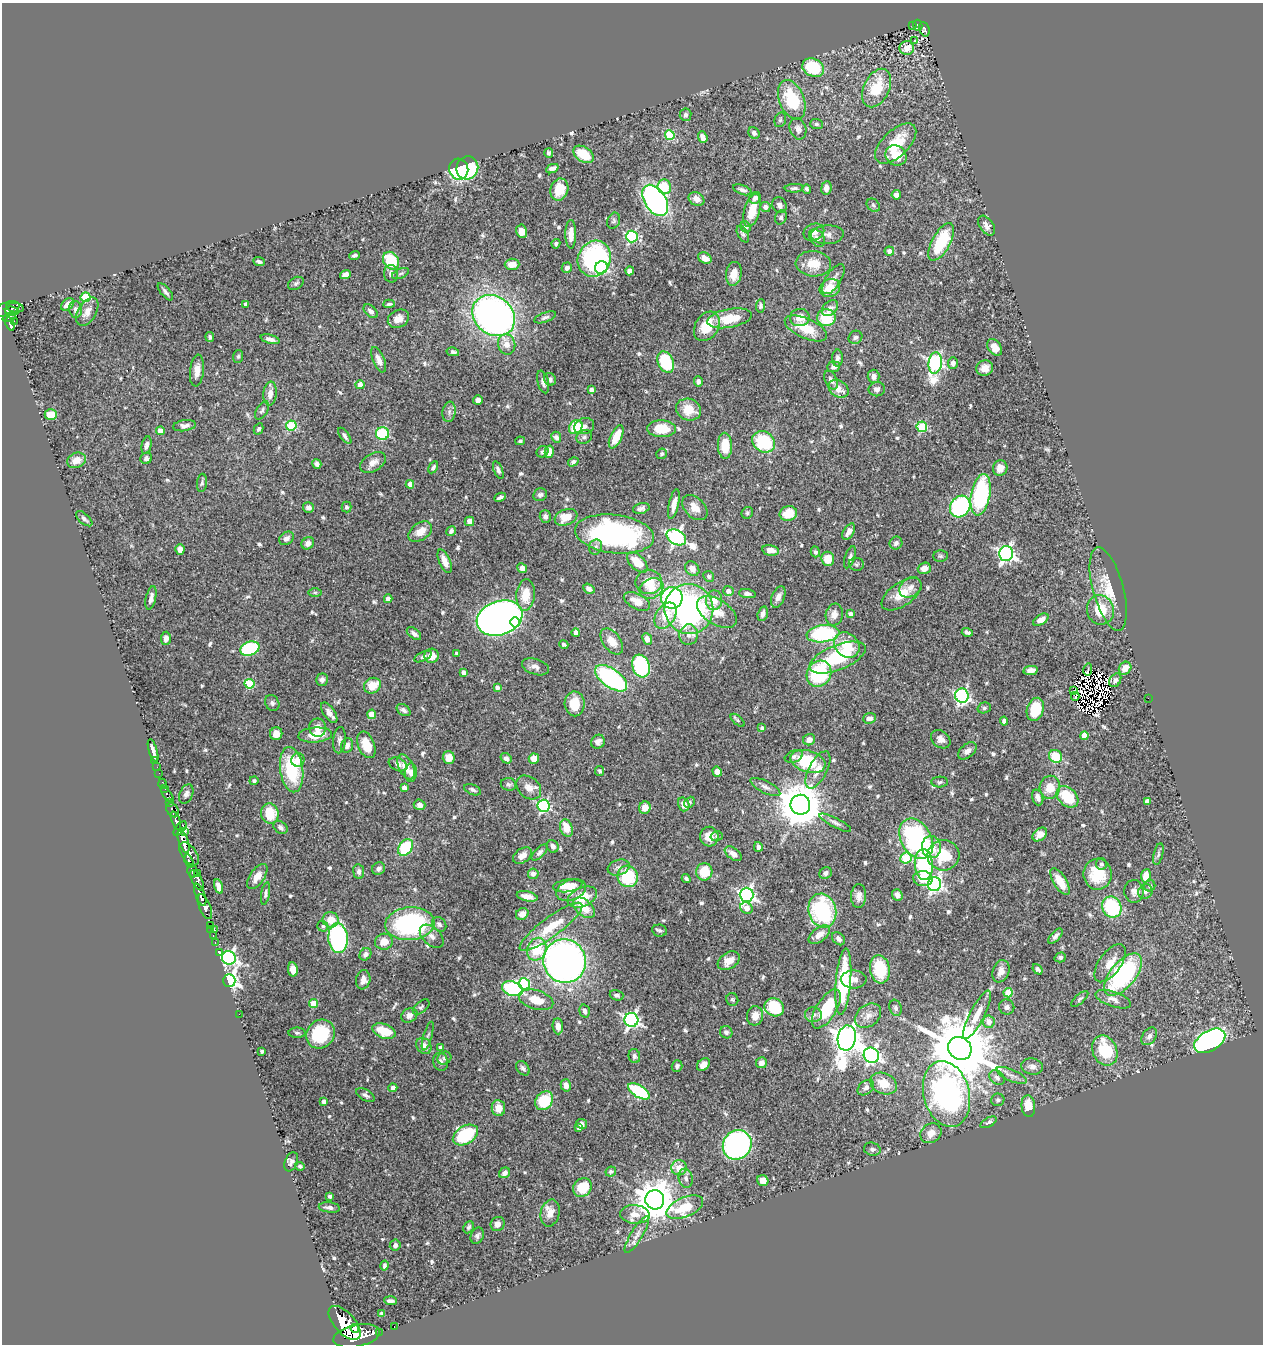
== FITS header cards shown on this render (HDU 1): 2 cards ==
NAXIS1  =                 1261
NAXIS2  =                 1342

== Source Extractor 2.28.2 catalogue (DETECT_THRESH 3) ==
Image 1261 x 1342 px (HDU 1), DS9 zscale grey, 1 PNG px = 1 image px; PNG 1265 x 1346 px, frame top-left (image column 1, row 1342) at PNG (2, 3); each listed source drawn as its Kron ellipse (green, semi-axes under 4 px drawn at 4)
Background 0.649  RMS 0.021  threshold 0.0618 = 3 sigma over >= 5 px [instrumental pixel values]
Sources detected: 650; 11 with non-positive FLUX_AUTO (blend fragments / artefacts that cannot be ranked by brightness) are neither listed nor drawn; of the other 639, the 500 brightest by FLUX_AUTO listed and drawn (139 fainter detections omitted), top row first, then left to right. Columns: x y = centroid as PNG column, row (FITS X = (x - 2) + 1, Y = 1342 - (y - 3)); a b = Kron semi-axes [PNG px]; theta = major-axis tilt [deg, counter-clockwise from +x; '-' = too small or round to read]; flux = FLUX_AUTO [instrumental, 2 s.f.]
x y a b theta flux
913 25 3 2 - 11
918 25 5 4 - 86
924 29 7 5 -70 110
914 41 3 3 - 3.7
907 48 7 7 - 17
813 68 11 8 -26 74
877 88 20 12 64 50
792 100 20 12 -68 69
685 115 6 6 - 3.5
780 120 7 5 74 2.8
816 124 6 5 - 2.7
798 129 11 8 -70 6.6
754 133 6 5 - 5
670 135 5 5 - 77
703 137 6 4 -69 8.3
896 143 25 13 44 42
549 153 5 4 - 3.1
583 154 11 7 -34 38
896 155 11 9 -34 25
467 168 11 10 - 110
459 169 10 9 - 110
552 169 6 4 23 6.4
664 187 7 6 - 40
794 188 9 4 3 3.3
826 188 7 5 81 8.3
807 189 4 3 - 2.8
559 190 11 9 72 31
742 190 9 4 -21 4.9
896 195 4 4 - 6
755 198 6 5 - 4.4
696 199 8 6 -34 8.7
655 200 17 10 -57 440
779 205 8 6 -59 4.4
873 205 7 5 -45 2.9
765 207 5 5 - 6.2
752 210 17 8 75 25
781 217 7 5 65 3.3
614 221 8 6 67 3.5
986 226 11 6 -54 7
746 227 6 5 - 3.1
522 231 7 5 -82 12
814 232 10 8 23 9.8
571 234 14 5 -89 14
743 234 9 5 -61 3.1
827 235 16 9 4 8.8
632 236 6 5 - 190
817 238 9 6 -55 5.7
941 242 21 9 61 65
556 244 5 4 - 2.9
889 251 5 4 - 7
355 255 5 3 - 3.3
705 258 7 5 -30 9.7
594 259 18 16 63 210
391 261 9 7 -55 52
259 262 6 4 -22 3.1
512 264 7 5 2 17
813 264 18 12 -5 25
601 267 6 6 - 160
567 268 5 5 - 5.4
630 271 4 4 - 11
401 273 9 5 23 3
345 274 5 4 - 6.4
391 274 9 7 -86 5.7
734 274 12 7 82 15
833 279 17 7 57 9.6
296 283 8 6 29 3
830 288 10 8 28 20
165 292 10 4 -50 4.3
86 297 5 5 - 80
68 304 7 5 39 11
246 304 4 4 - 6.2
389 304 6 3 4 2.7
760 306 7 4 83 3.7
15 308 9 4 -8 190
830 308 9 6 41 7.9
7 309 13 7 21 330
75 309 8 6 -82 5.9
12 311 7 4 -11 320
371 311 8 5 -43 5
87 312 15 9 59 14
494 316 23 19 -40 660
9 317 6 3 19 200
545 317 11 5 20 4.1
800 317 10 8 9 14
729 318 22 9 10 34
826 318 9 8 - 50
398 319 11 8 27 12
14 321 2 2 - 31
10 324 7 4 -73 190
707 326 16 11 58 38
806 328 23 10 -24 33
210 337 5 3 - 2.6
855 337 7 6 - 3.7
270 339 10 4 -15 5.4
507 344 10 8 -73 12
995 347 9 6 -55 14
453 352 6 4 -12 3.8
238 356 6 5 - 2.7
837 358 8 5 88 4.5
379 360 13 5 -67 10
666 362 11 7 -66 89
935 363 11 7 82 340
953 363 5 5 - 5.4
834 367 6 5 - 6.8
985 368 8 7 - 11
197 371 16 7 83 11
874 376 6 6 - 7.8
550 379 6 5 - 3.5
831 380 10 6 -63 6.5
698 381 5 4 - 5.2
543 382 11 5 -76 5.5
360 385 4 4 - 13
839 389 11 8 -33 12
877 389 8 7 - 5
591 390 4 4 - 6.9
270 394 12 6 85 10
478 400 5 4 - 6.7
262 410 10 5 59 3.3
688 410 12 10 -22 27
449 412 10 6 81 5.9
51 415 6 5 - 19
184 426 11 5 9 6.4
291 426 5 5 - 84
584 426 10 8 18 6.5
576 427 7 6 - 45
922 427 5 5 - 91
258 429 6 4 62 3.3
662 429 14 8 -2 36
160 431 4 4 - 11
383 434 6 6 - 79
345 436 9 4 -54 3.9
556 437 6 5 - 5.6
584 437 8 6 29 4.4
616 437 12 5 65 31
520 441 5 4 - 2.5
764 442 12 10 -33 81
146 445 9 5 77 5.4
725 446 13 7 -89 32
543 452 6 5 - 3
549 452 6 4 77 14
662 454 5 5 - 2.7
146 458 6 5 - 4.1
76 460 10 7 22 14
373 462 14 8 31 9.6
573 462 5 4 - 3.6
317 464 5 4 - 4.4
433 467 6 4 59 3.3
1000 468 8 7 - 9.9
498 470 9 4 -68 4.5
202 483 9 5 84 3
410 484 4 4 - 11
540 495 7 6 - 3.9
981 495 21 9 80 170
500 497 6 3 26 3.7
674 504 15 5 77 11
347 507 5 5 - 2.9
960 507 11 9 54 160
308 508 5 5 - 6.3
641 508 8 5 15 4.9
695 508 15 10 -44 14
747 513 6 5 - 2.7
788 513 9 7 16 28
545 517 6 5 - 4.9
566 517 12 8 20 25
84 519 10 5 -41 4.2
469 521 5 4 - 13
451 531 5 4 - 4.6
420 532 13 8 35 15
849 532 9 5 59 8.6
614 534 40 19 -7 330
676 537 10 7 -29 390
286 538 8 6 35 5.7
308 543 7 5 43 8.7
896 543 7 6 - 5.1
596 547 8 6 72 5.1
180 549 5 4 - 11
771 550 8 5 -11 11
815 552 5 4 - 3.2
1006 554 7 7 - 420
940 556 7 5 -1 2.8
850 557 11 5 72 4.6
828 559 7 6 - 21
445 561 12 5 -67 13
637 562 13 7 -45 26
856 564 7 6 - 3.1
522 568 5 4 - 6.4
924 568 6 5 - 12
692 569 8 6 -50 10
709 576 6 5 - 3.3
649 582 13 12 - 24
910 587 12 9 37 8.8
651 588 12 9 29 17
589 589 6 4 -35 6.1
1108 589 43 15 -75 42
728 591 5 5 - 7.3
315 592 7 4 0 2.5
747 594 8 4 -9 4.4
902 594 23 11 35 27
526 595 16 9 85 30
778 597 11 6 68 7.6
151 598 12 5 78 7.7
672 598 11 10 - 170
388 599 4 4 - 9.9
714 600 10 8 86 16
637 601 14 7 -28 15
689 609 25 24 - 340
1100 610 15 13 -72 38
717 612 22 12 -32 21
763 614 7 5 74 6.2
850 614 4 4 - 6.1
834 615 11 8 77 10
666 616 14 9 58 30
500 618 23 17 19 1500
1041 620 8 5 33 12
515 622 5 5 - 54
967 632 5 3 - 4
414 633 8 5 -40 5.9
576 633 4 4 - 11
823 634 16 8 7 140
689 635 10 9 - 9.6
166 638 6 5 - 7.9
647 639 6 4 -66 7.2
612 641 15 9 -53 17
564 644 5 3 - 2.8
847 645 14 11 -43 37
250 649 10 7 17 130
457 654 4 3 - 3.3
423 656 9 4 26 3.5
432 656 7 7 - 16
838 658 30 12 22 86
641 666 11 8 -71 130
535 667 14 8 -18 7.8
1125 668 7 6 - 15
1088 669 6 3 78 27
1031 670 7 4 10 9.1
463 672 4 4 - 7.8
819 674 13 12 - 120
611 678 18 9 -36 210
322 680 6 6 - 4.4
1115 680 7 5 58 4.1
249 684 5 5 - 84
372 686 9 7 33 26
497 687 4 4 - 5.7
1074 691 3 2 - 5
962 696 7 6 - 290
1075 696 4 3 - 4.8
1148 698 2 2 - 60
272 703 8 6 -63 3.7
575 704 12 10 -88 28
984 708 7 5 16 2.9
1035 709 12 8 73 48
404 710 8 5 -35 4.3
329 713 12 5 -54 8.2
372 714 4 4 - 19
869 718 6 5 - 6.1
738 720 8 4 -42 2.5
1004 721 4 4 - 4.3
318 728 9 8 - 12
762 728 4 3 - 3.7
276 734 6 6 - 11
315 735 17 7 4 23
1084 736 4 4 - 25
941 739 10 8 -38 8.2
339 740 13 6 84 5.2
809 740 6 5 - 9.3
598 742 7 6 - 5.6
347 745 7 6 - 6.2
366 745 14 8 -69 25
153 751 12 4 -74 6.9
967 751 11 6 39 7.8
1056 756 7 6 - 41
794 757 9 6 21 4.8
449 758 6 6 - 15
506 758 6 5 - 5.7
534 759 5 5 - 13
298 760 7 6 - 11
155 761 2 2 - 7.7
808 761 18 10 -17 75
398 764 10 6 -23 5.2
157 767 2 2 - 2.6
406 767 13 7 -65 17
292 770 23 11 -82 82
818 770 20 9 62 16
600 771 5 4 - 2.8
411 772 9 6 89 6.7
717 772 5 4 - 11
159 773 2 2 - 5.4
254 781 4 4 - 4
940 782 8 5 2 2.8
163 784 5 3 - 17
509 784 8 6 -12 3.5
529 787 14 10 -41 13
765 787 16 6 -27 6.8
1050 787 11 10 - 23
404 788 4 4 - 8.8
165 789 2 2 - 4.7
472 790 9 5 -22 3.9
186 794 10 6 66 5.3
167 795 8 3 -52 75
1038 797 8 5 -72 6.8
1067 797 12 9 -44 49
1147 801 4 4 - 5.1
170 802 4 3 - 80
690 802 6 5 - 2.7
684 804 7 5 -73 9.6
419 805 6 5 - 7.5
800 805 10 9 - 5700
544 806 6 6 - 190
645 808 6 5 - 14
172 810 8 5 -56 230
270 813 10 8 -78 40
176 821 9 4 -69 780
835 823 18 4 -27 5.7
280 827 8 6 -39 4
180 828 8 4 49 360
566 828 9 6 -69 23
184 832 3 3 - 68
1040 834 8 5 40 12
717 836 6 5 - 2.7
709 837 10 9 - 17
916 839 21 15 -59 210
183 841 12 5 -71 1500
553 846 6 5 - 6.4
405 847 9 6 54 66
758 847 5 4 - 6.3
931 847 11 9 -83 19
539 853 10 5 45 4.1
189 854 13 7 -54 940
733 854 9 5 -35 9.9
1158 854 11 4 77 3.8
943 855 16 15 - 67
522 856 10 7 34 10
906 858 5 5 - 79
189 861 7 4 -72 260
1101 864 6 5 - 3.7
924 865 15 9 -85 110
619 868 11 7 18 6.6
379 869 7 6 - 5.2
192 871 6 5 - 400
359 872 7 5 -83 5.4
704 872 8 8 - 36
198 873 3 2 - 50
826 873 6 5 - 5.1
533 874 5 5 - 5.6
1098 874 15 14 - 49
628 876 11 10 - 76
1146 876 6 5 - 19
257 877 14 7 55 14
686 879 4 3 - 3.3
923 879 10 7 -5 30
197 880 11 5 -62 380
1060 882 15 6 -59 28
934 884 7 6 - 360
218 886 8 4 -72 7.4
568 886 15 6 8 24
1150 886 6 5 - 4.2
571 890 15 10 21 14
1134 891 11 9 -84 7.9
1145 891 7 7 - 5
265 894 11 4 80 3.2
200 895 11 4 -69 820
747 895 7 7 - 410
897 895 6 5 - 6.1
527 896 10 5 -12 9.1
859 896 12 7 87 9.2
582 897 15 9 23 32
205 907 13 5 -68 960
1112 907 11 9 -60 100
584 908 13 8 -41 25
746 908 6 5 - 13
822 911 17 14 -75 150
522 914 6 5 - 10
331 920 8 7 - 18
410 924 24 16 5 220
439 924 8 6 -44 4.5
210 925 3 2 - 19
323 926 5 5 - 3.2
551 927 38 9 36 44
211 929 3 2 - 14
215 930 3 3 - 19
660 930 7 6 - 3
213 935 3 2 - 15
819 935 12 7 38 12
432 936 14 8 -44 8.7
1055 936 9 4 48 5.6
338 938 15 9 -85 240
838 939 7 5 -48 5.3
215 942 3 2 - 20
384 942 9 8 - 17
537 949 12 9 67 51
219 953 3 2 - 7.8
365 954 7 5 50 5.1
1060 957 6 5 - 3
229 958 7 6 - 370
565 961 22 21 - 860
729 961 12 8 32 14
1110 963 22 11 54 20
293 969 7 5 -80 12
880 969 14 10 -81 59
1038 969 6 4 -50 3.1
1001 971 11 8 70 11
1123 975 25 12 50 190
854 979 13 9 -1 11
363 980 9 7 79 9.8
229 981 6 6 - 510
843 982 33 7 85 140
524 984 5 5 - 110
512 989 11 7 -20 140
1008 993 4 4 - 36
617 995 7 5 -16 3.3
1080 999 11 4 42 3.1
1113 999 19 7 -18 10
536 1000 17 9 -16 27
732 1000 6 6 - 2.6
313 1004 4 4 - 36
421 1007 10 5 40 3.3
774 1007 10 8 -28 72
1007 1007 8 7 - 4.4
896 1008 8 6 -71 3.3
826 1009 22 10 58 62
585 1011 6 5 - 4.2
239 1014 2 2 - 58
409 1015 8 6 31 7.3
813 1015 8 7 - 6.2
977 1015 27 7 63 22
755 1016 10 8 80 12
868 1016 14 10 38 12
631 1020 7 7 - 390
989 1022 6 5 - 13
558 1026 8 5 -86 9.4
384 1031 12 7 -20 37
726 1032 6 6 - 4.4
297 1033 8 5 0 3
320 1034 15 13 44 84
428 1036 15 3 74 3.2
1149 1036 10 6 55 6
847 1038 12 9 80 1700
1210 1041 17 10 30 430
424 1046 9 7 -52 12
441 1047 4 3 - 5.1
960 1048 12 11 - 14000
1105 1050 16 12 -66 64
262 1051 3 3 - 3.7
871 1055 8 7 - 420
634 1056 7 5 -80 4
444 1058 7 6 - 3.4
441 1062 9 7 -73 5.2
761 1063 5 5 - 7
703 1064 7 5 47 10
677 1066 5 5 - 3.8
1032 1067 11 8 -8 7.2
523 1068 8 5 -51 5
1011 1075 16 5 -23 8.2
997 1078 8 6 -38 5.5
883 1084 14 10 -23 26
566 1085 6 5 - 8.7
393 1088 4 4 - 5.6
866 1088 9 6 40 5.6
639 1091 12 6 -32 100
946 1094 33 23 -75 420
365 1095 10 5 -31 4.4
998 1100 6 6 - 3
544 1101 10 8 51 52
324 1102 4 4 - 5.7
1028 1106 11 7 -85 26
498 1108 8 6 -84 15
989 1122 9 4 29 4
581 1124 5 5 - 4.8
579 1128 4 3 - 4.9
931 1133 11 9 34 13
465 1135 14 9 30 78
737 1145 15 14 - 320
872 1149 8 6 -14 4.6
291 1162 10 6 68 4.9
300 1166 5 4 - 2.7
679 1168 8 7 - 16
611 1171 5 5 - 3
505 1173 6 5 - 6.6
686 1178 10 7 -78 5.8
763 1180 6 5 - 9.6
582 1187 10 8 46 34
330 1196 4 3 - 2.7
655 1200 9 9 - 4000
329 1207 10 5 -7 4.9
685 1207 19 10 23 47
550 1213 14 9 76 13
635 1214 15 9 -4 13
498 1224 7 6 - 8
469 1227 6 5 - 3
637 1235 21 6 58 10
477 1236 8 6 65 3.9
395 1245 5 5 - 4.5
384 1266 5 3 - 2.7
390 1301 6 3 -4 4.2
382 1314 4 3 - 2.9
345 1323 21 10 -48 4000
394 1327 3 2 - 12
355 1328 4 4 - 630
379 1332 2 2 - 5.6
357 1336 24 11 12 3700
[139 fainter detections neither listed nor drawn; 11 non-positive-flux detections neither listed nor drawn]